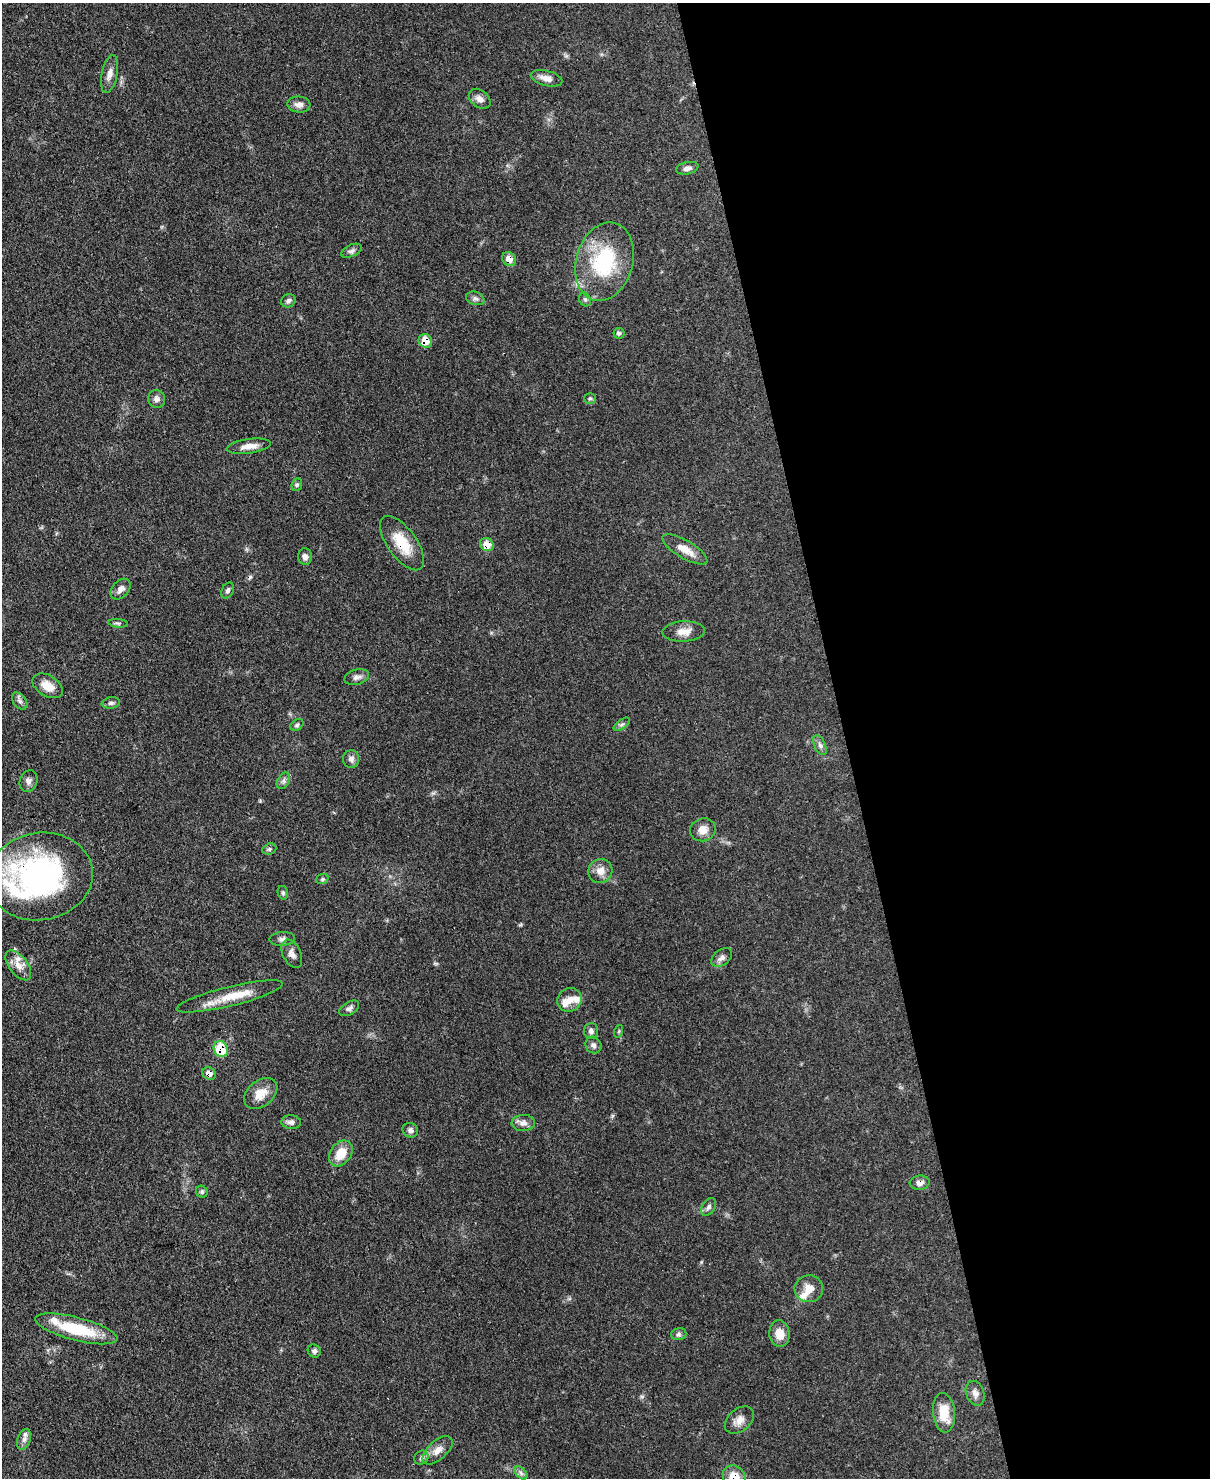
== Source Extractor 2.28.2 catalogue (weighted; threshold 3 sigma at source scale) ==
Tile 8 of 4 x 3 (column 4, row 2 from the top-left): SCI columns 3701-4908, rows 1690-3165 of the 4991 x 4970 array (HDU 1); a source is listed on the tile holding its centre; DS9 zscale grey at full resolution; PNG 1212 x 1480 px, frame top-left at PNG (2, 3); each listed source drawn as its Kron ellipse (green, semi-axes under 4 px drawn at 4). Shown black and unused: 30% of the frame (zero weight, under 3 of 4 exposures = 9% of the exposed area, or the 3 px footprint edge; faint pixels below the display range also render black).
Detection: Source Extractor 2.28.2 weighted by HDU 2 'WHT'; one run over the whole footprint, this tile lists its part. Background 0.0551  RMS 0.004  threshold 0.0181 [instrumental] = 3 sigma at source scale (4.5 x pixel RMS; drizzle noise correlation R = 1.50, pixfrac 1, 0.05/0.05 arcsec/px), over >= 5 px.
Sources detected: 79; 1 cosmic-ray / hot-pixel residue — neither listed nor drawn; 4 inside a brighter listed object's ellipse — not listed separately; the other 74 listed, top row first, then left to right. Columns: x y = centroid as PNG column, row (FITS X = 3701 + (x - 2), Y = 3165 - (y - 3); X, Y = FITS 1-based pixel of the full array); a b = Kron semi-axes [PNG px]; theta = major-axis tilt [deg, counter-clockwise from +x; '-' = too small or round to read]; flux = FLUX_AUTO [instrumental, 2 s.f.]
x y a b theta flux
110 74 19 7 78 2.8
547 78 16 7 -15 3.1
480 99 12 8 -38 2.4
299 104 11 8 -6 2.1
687 168 11 6 12 1.6
351 251 11 6 25 1.3
509 259 7 6 - 3.9
604 262 40 28 74 32
475 298 9 6 -18 1.3
585 299 7 5 -67 0.94
288 301 7 6 - 1.1
619 333 5 5 - 0.75
425 341 7 6 - 6.1
590 398 6 5 - 0.64
157 399 9 8 - 1.8
249 446 22 7 8 3.9
297 485 6 5 - 0.71
402 543 32 14 -54 11
487 545 7 6 - 5.2
685 549 25 9 -31 5.1
305 556 8 7 - 1.4
120 589 12 8 48 2.3
228 590 8 5 67 1.1
118 623 10 3 -5 0.69
684 631 21 10 3 3.9
357 677 13 7 16 1.8
48 686 16 10 -31 4.9
20 701 9 6 -53 1.3
111 703 9 5 8 1
622 724 9 4 35 1
297 725 7 5 34 0.79
820 745 10 5 -65 1.3
351 759 9 8 - 1.6
29 781 11 8 69 1.7
283 781 9 5 62 1.2
703 830 13 11 18 3.7
269 849 7 5 21 0.85
600 871 12 11 - 3.7
40 876 53 43 8 91
322 879 6 5 - 0.65
283 893 7 5 -76 0.69
282 939 13 7 3 1.6
292 954 15 9 -64 2.5
722 957 12 7 37 1.7
18 965 17 9 -53 3.7
229 996 54 9 14 11
570 1000 12 11 - 3.4
349 1008 11 6 31 1.4
591 1031 8 7 - 1.4
619 1031 6 4 71 0.53
593 1045 8 7 - 1.3
221 1049 8 7 - 14
209 1073 7 6 - 2.9
261 1093 19 12 40 5.4
291 1122 10 7 -5 1.7
523 1123 11 8 3 2.2
410 1130 8 7 - 1.4
341 1153 14 10 55 7
920 1183 10 7 6 2.2
202 1192 6 5 - 0.73
709 1207 10 6 59 1.3
809 1289 14 13 - 4.4
76 1329 42 11 -14 20
679 1334 8 6 15 1
779 1334 13 10 -84 4.7
314 1351 7 6 - 1.1
975 1393 13 9 -69 2.2
944 1413 20 11 -84 8.9
739 1420 16 11 40 3.4
24 1439 11 6 71 1.8
438 1450 18 9 42 3.5
421 1458 7 6 - 1.1
521 1473 8 4 -46 1
734 1477 13 10 -55 6.8
Overlapping masked pixels (flux is a lower limit): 9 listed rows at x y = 509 259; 425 341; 402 543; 487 545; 40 876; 221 1049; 209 1073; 920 1183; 734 1477
Isophote crosses this tile's border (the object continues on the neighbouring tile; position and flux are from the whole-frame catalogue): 1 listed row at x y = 734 1477